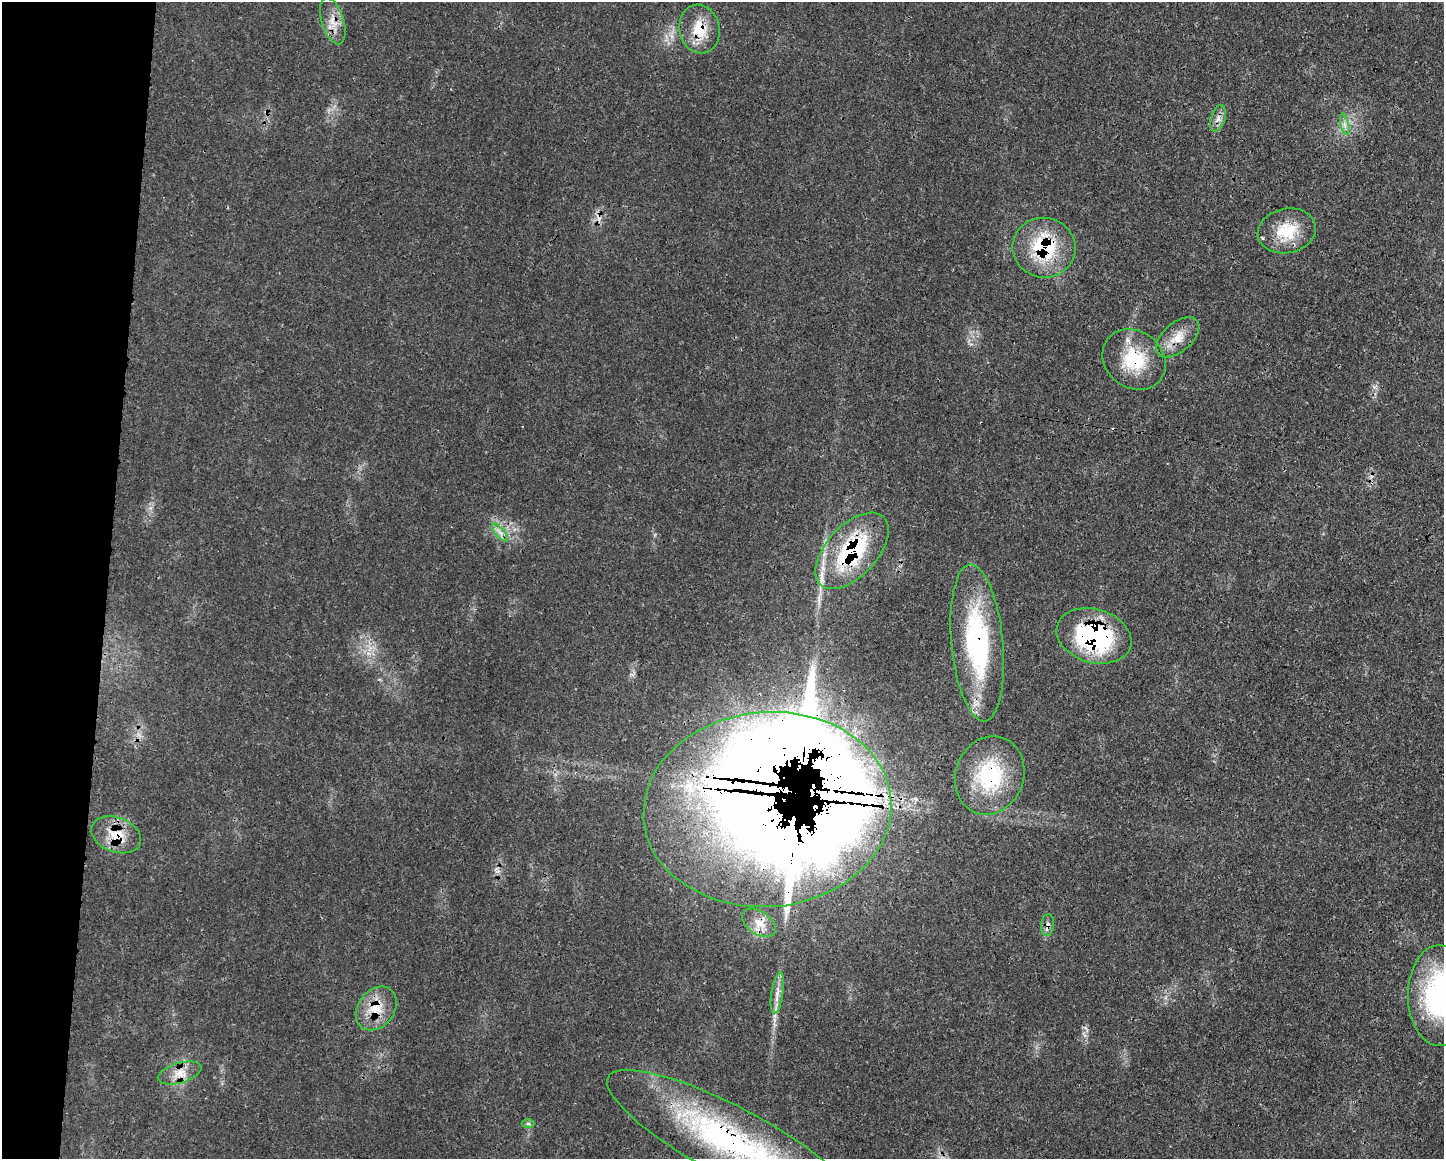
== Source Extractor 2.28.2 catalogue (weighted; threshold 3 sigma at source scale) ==
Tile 7 of 3 x 4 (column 1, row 3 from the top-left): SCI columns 128-1569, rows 1169-2325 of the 4684 x 4651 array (HDU 1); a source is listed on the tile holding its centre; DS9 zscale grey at full resolution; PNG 1446 x 1161 px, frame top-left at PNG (2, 2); each listed source drawn as its Kron ellipse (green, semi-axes under 4 px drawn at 4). Shown black and unused: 8% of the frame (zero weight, under 3 of 4 exposures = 1% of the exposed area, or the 3 px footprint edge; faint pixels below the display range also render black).
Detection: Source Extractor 2.28.2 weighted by HDU 2 'WHT'; one run over the whole footprint, this tile lists its part. Background 0.0218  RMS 0.0024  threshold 0.0109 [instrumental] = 3 sigma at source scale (4.5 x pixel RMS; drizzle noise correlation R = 1.50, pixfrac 1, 0.05/0.05 arcsec/px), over >= 5 px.
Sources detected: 35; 4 inside a brighter object's white glare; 1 cosmic-ray / hot-pixel residue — neither listed nor drawn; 7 inside a brighter listed object's ellipse — not listed separately; the other 23 listed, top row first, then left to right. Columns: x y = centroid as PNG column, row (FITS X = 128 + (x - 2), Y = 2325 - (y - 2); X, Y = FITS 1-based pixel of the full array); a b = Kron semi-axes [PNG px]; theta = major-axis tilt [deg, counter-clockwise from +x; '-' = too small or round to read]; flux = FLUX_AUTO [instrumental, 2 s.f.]
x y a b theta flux
333 21 24 11 -73 3.5
699 29 24 20 -77 7.2
1218 118 13 7 71 1.5
1345 124 10 4 -77 0.99
1287 231 29 22 12 9.3
1044 248 31 30 - 18
1178 337 26 14 41 4.8
1134 359 33 28 -38 12
500 533 11 3 -50 0.98
852 551 46 25 47 28
1094 636 38 27 -16 36
977 643 78 26 -85 40
990 775 40 34 69 20
767 809 124 97 5 470
116 835 26 17 -21 6.3
759 923 19 11 -34 2.8
1047 925 11 6 84 1.2
777 993 20 6 81 2.1
1439 995 50 31 90 38
376 1008 24 18 52 6.5
180 1073 22 10 16 3.5
528 1124 6 4 0 0.41
731 1142 139 35 -28 71
Overlapping masked pixels (flux is a lower limit): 13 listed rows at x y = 333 21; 699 29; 1044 248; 1134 359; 852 551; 1094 636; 977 643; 990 775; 767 809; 116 835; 1047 925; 376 1008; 731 1142
Isophote crosses this tile's border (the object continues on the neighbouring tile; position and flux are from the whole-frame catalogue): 2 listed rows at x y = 1439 995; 731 1142
Unlisted compact peaks at least as high as the median listed source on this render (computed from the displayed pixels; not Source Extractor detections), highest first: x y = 1374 387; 1085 1035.